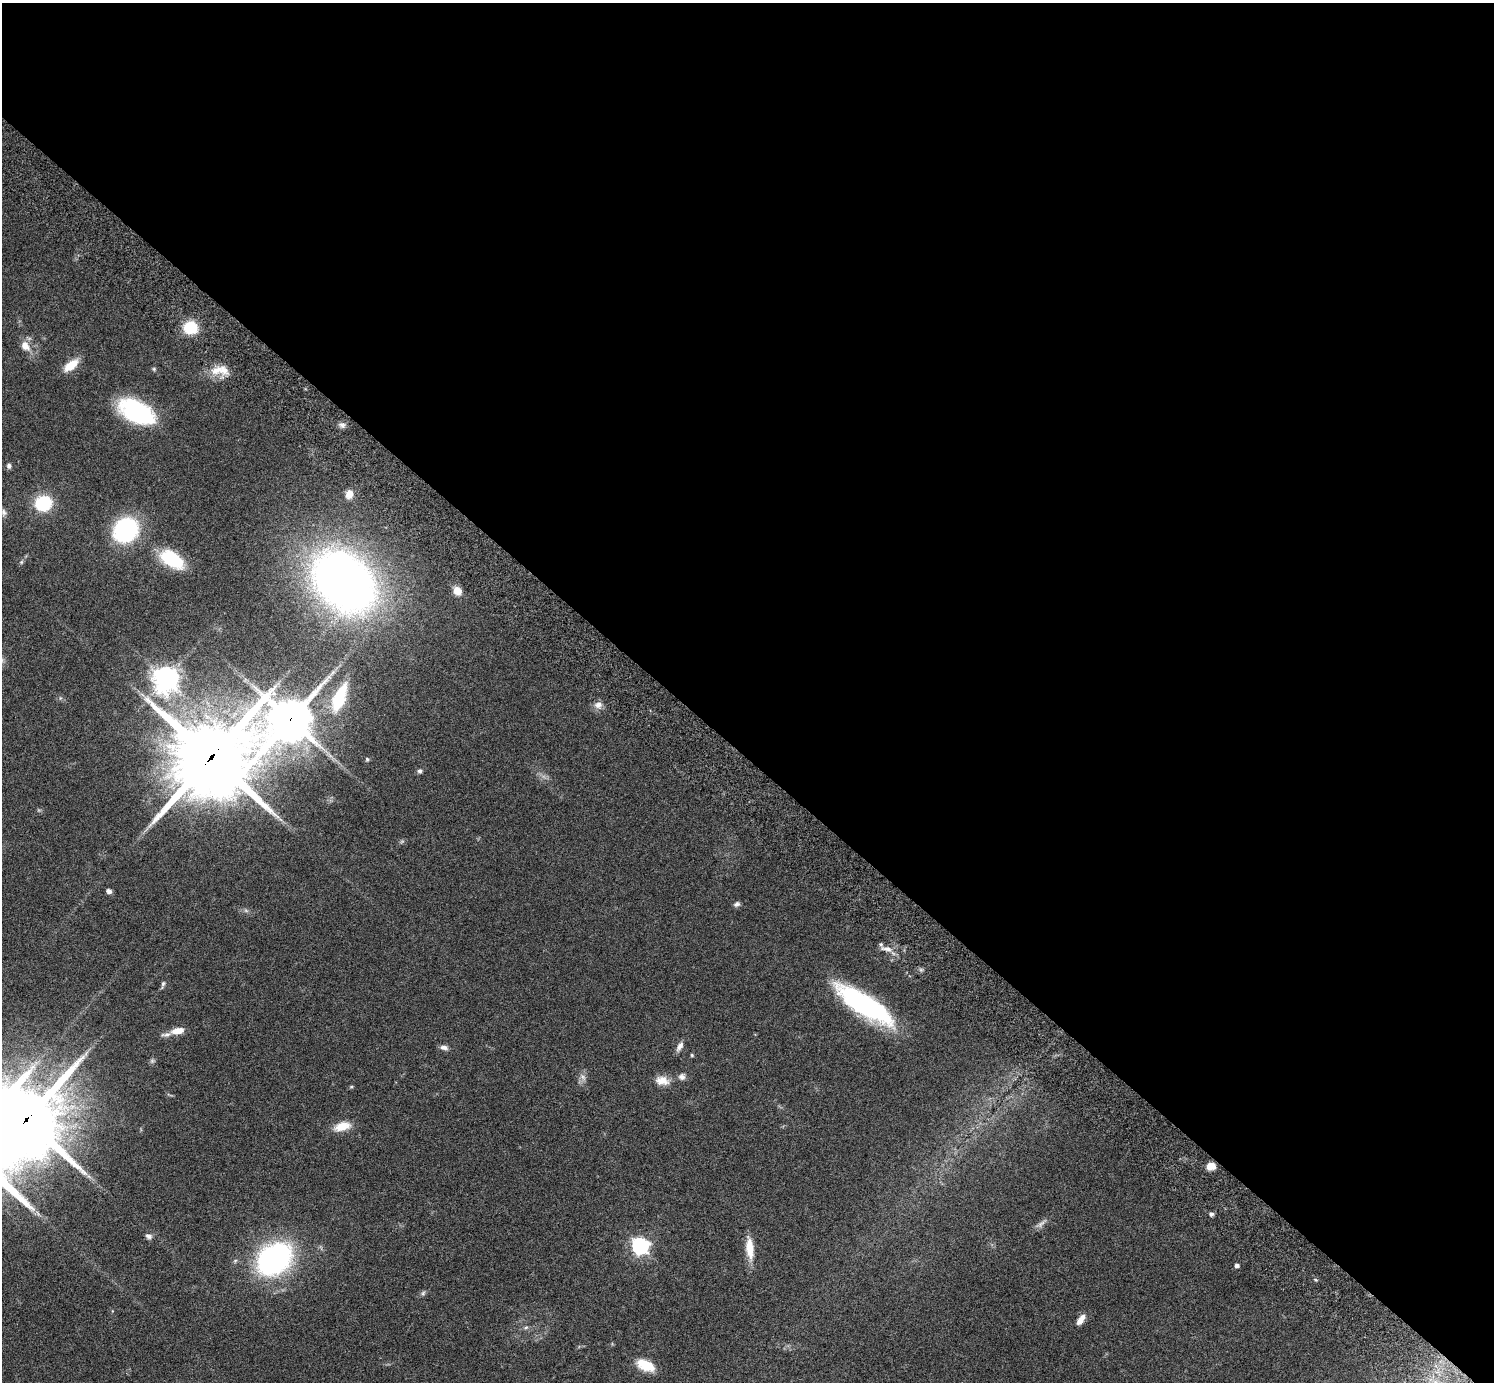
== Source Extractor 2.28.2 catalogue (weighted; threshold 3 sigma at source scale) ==
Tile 3 of 4 x 4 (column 3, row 1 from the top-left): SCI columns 3032-4523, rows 4484-5863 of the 6059 x 6069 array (HDU 1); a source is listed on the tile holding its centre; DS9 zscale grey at full resolution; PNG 1496 x 1384 px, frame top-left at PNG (2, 3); no overlay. Shown black and unused: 55% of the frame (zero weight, under 3 of 6 exposures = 3% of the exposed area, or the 3 px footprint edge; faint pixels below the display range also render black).
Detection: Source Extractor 2.28.2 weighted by HDU 2 'WHT'; one run over the whole footprint, this tile lists its part. Background 0.0834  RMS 0.0047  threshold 0.0191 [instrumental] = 3 sigma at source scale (4.09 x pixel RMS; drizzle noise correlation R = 1.36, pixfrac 0.8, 0.05/0.05 arcsec/px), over >= 5 px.
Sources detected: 58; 2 too faint to see at this stretch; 1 inside a brighter object's white glare — not listed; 3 inside a brighter listed object's ellipse — not listed separately; the other 52 listed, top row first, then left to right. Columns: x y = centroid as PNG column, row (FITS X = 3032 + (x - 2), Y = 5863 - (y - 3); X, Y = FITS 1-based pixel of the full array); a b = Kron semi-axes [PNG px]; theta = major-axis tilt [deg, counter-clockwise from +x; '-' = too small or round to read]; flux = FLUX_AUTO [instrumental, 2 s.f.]
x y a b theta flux
190 327 10 9 - 21
25 346 13 9 -53 4.5
71 365 18 9 38 7.5
154 369 5 5 - 0.61
217 370 20 10 24 6
136 411 36 19 -26 49
342 425 9 7 -1 1.7
9 466 7 6 - 1.2
349 494 10 8 79 3.5
43 503 12 10 17 29
4 512 10 7 -71 1.5
125 530 17 14 43 79
172 559 26 13 -31 24
21 562 5 5 - 0.64
344 581 53 39 -44 340
457 591 9 8 - 4.3
166 679 9 8 - 440
340 694 34 14 67 17
598 705 11 9 15 2.6
290 720 15 14 - 1400
211 757 30 27 36 4100
367 759 6 4 -86 0.62
420 771 6 6 - 0.97
109 891 5 4 - 1.7
737 904 7 6 - 1.2
887 949 18 5 -7 2.8
163 984 10 4 77 0.98
865 1005 59 17 -33 75
177 1031 13 7 11 5.2
680 1046 14 6 61 2.1
444 1047 10 6 -8 1.7
692 1055 5 4 - 0.47
152 1061 6 6 - 0.78
583 1077 11 6 -53 1.8
682 1077 9 9 - 1.7
662 1081 18 11 -10 4.7
351 1087 5 4 - 0.51
26 1120 24 21 70 3400
342 1126 20 10 16 6.7
1211 1166 9 7 0 4.1
1211 1214 5 4 - 1.3
1040 1224 16 6 36 2.1
149 1236 9 7 -18 1.4
640 1246 7 7 - 150
750 1248 28 10 -85 7.3
274 1259 27 20 38 110
1237 1265 4 4 - 1.5
1316 1280 5 3 - 0.49
423 1293 7 5 67 0.85
1081 1319 14 6 55 3.4
526 1327 7 5 17 0.87
645 1365 21 11 -24 8.7
Overlapping masked pixels (flux is a lower limit): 3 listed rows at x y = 290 720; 211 757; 26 1120
Isophote crosses this tile's border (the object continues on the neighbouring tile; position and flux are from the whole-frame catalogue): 1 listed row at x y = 26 1120